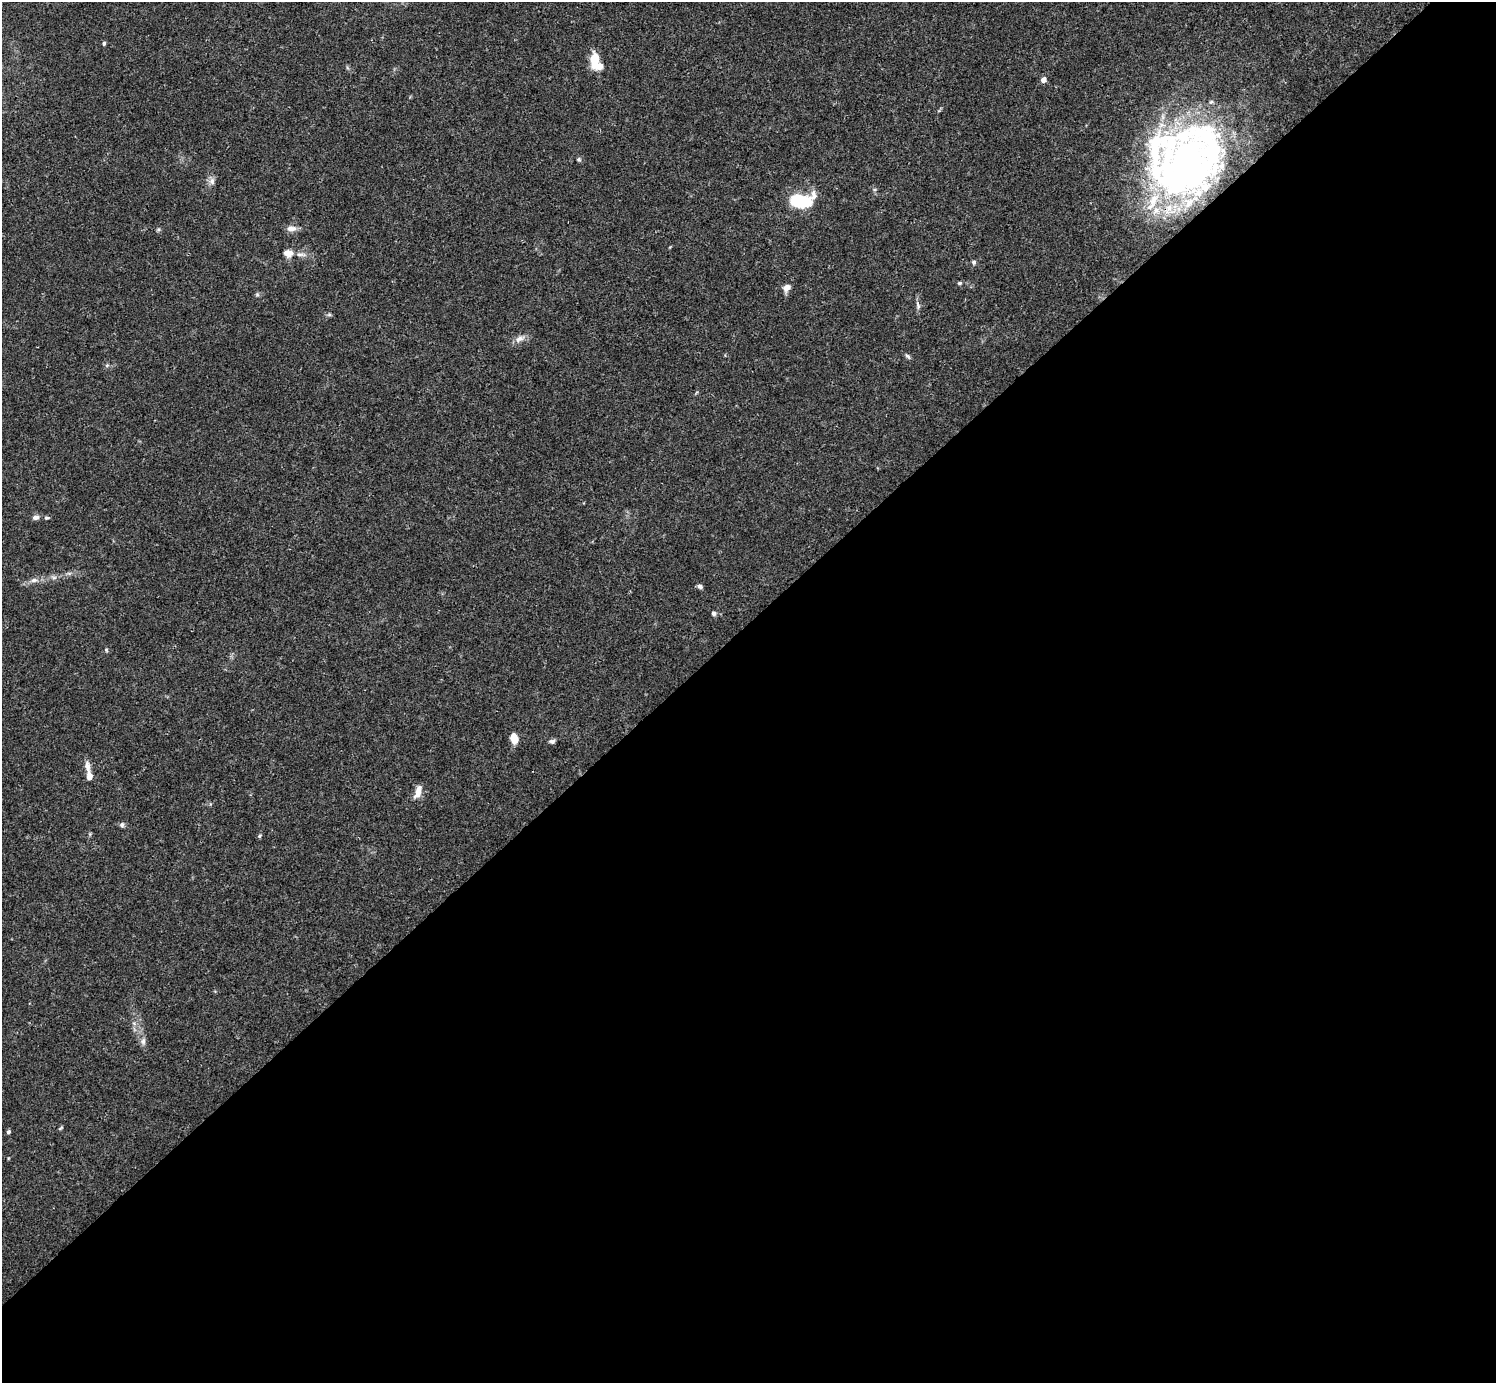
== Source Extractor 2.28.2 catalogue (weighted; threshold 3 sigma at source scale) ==
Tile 15 of 4 x 4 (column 3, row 4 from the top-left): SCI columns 2991-4484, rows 158-1538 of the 5982 x 5981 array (HDU 1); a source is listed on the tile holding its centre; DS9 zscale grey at full resolution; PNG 1498 x 1385 px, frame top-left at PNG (2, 2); no overlay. Shown black and unused: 55% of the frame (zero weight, under 3 of 4 exposures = <1% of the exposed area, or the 3 px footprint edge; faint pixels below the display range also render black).
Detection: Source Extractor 2.28.2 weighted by HDU 2 'WHT'; one run over the whole footprint, this tile lists its part. Background 0.0165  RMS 0.0022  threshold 0.00978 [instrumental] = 3 sigma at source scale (4.5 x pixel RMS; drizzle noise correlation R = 1.50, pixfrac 1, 0.05/0.05 arcsec/px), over >= 5 px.
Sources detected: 48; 5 inside a brighter object's white glare — not listed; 8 inside a brighter listed object's ellipse — not listed separately; the other 35 listed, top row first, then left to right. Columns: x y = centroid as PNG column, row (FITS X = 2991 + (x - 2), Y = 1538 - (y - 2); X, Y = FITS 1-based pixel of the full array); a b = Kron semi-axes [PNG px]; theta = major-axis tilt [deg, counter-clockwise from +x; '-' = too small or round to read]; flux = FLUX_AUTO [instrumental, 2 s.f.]
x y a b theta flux
104 43 5 4 - 0.33
594 59 19 10 85 4
1043 80 5 5 - 1.6
579 159 6 5 - 0.35
1187 162 93 55 -80 75
212 181 10 7 72 1
800 200 16 9 4 18
291 228 14 7 2 1.3
158 229 6 5 - 0.34
288 253 12 9 -22 1.8
301 254 15 5 -3 1.1
974 262 5 5 - 0.45
959 283 6 4 26 0.33
787 288 9 7 40 1.4
257 295 7 4 -1 0.35
918 305 11 5 -73 0.65
329 315 7 4 0 0.36
520 339 15 7 25 1.4
908 356 9 5 -47 0.47
107 365 6 4 44 0.33
36 517 8 6 12 0.9
47 518 7 4 -2 0.34
34 580 9 6 10 0.84
700 586 6 5 - 0.58
714 613 6 5 - 0.49
106 650 5 4 - 0.28
514 738 9 6 -72 3.3
552 741 8 5 6 0.54
87 766 16 7 -78 1.4
418 792 16 7 71 2
122 825 6 6 - 0.54
259 836 6 4 38 0.31
143 1041 10 6 90 0.83
61 1128 9 3 40 0.26
8 1132 5 4 - 0.46
Overlapping masked pixels (flux is a lower limit): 1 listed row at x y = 1187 162